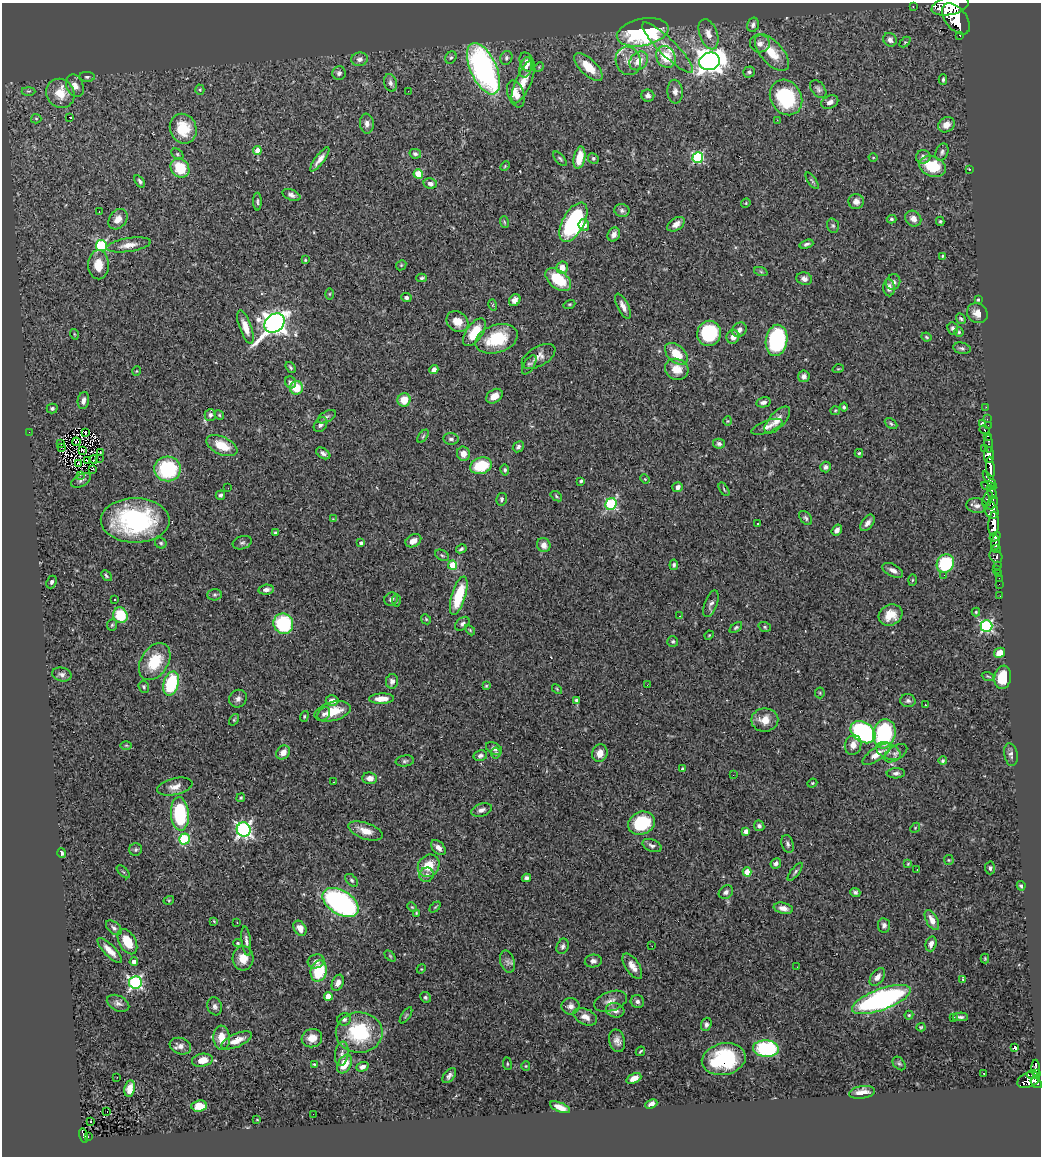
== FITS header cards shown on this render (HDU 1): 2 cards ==
NAXIS1  =                 1039
NAXIS2  =                 1154

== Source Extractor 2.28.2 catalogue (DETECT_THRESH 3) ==
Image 1039 x 1154 px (HDU 1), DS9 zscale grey, 1 PNG px = 1 image px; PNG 1043 x 1158 px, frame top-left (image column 1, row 1154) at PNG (2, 3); each listed source drawn as its Kron ellipse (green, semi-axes under 4 px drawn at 4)
Background 1.24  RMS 0.041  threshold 0.123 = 3 sigma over >= 5 px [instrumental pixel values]
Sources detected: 415; all 415 listed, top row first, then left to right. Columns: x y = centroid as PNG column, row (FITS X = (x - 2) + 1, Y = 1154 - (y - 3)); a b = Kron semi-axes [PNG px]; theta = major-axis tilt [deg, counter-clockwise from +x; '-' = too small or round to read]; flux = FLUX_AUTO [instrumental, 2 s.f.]
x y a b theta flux
950 5 19 9 14 8700
913 6 3 2 - 24
956 19 18 10 -51 8600
753 25 7 5 75 8.9
643 32 26 13 11 550
708 34 16 9 -70 27
960 35 3 3 - 130
890 40 7 6 - 13
905 42 6 4 43 3.4
760 43 10 9 - 16
668 48 34 8 -45 50
772 53 22 11 -48 64
451 57 6 5 - 5.2
666 57 11 9 -61 74
506 58 7 6 - 6.1
359 59 8 6 12 12
628 61 14 12 -72 29
639 61 10 8 46 39
709 61 10 8 13 2700
527 62 10 6 -65 13
526 67 10 6 76 13
539 67 5 4 - 3.2
588 67 18 8 -44 65
483 69 27 13 -66 760
749 72 6 5 - 6.7
339 73 7 6 - 8.3
87 77 8 5 -2 5.4
943 80 5 3 - 4.3
523 82 23 7 66 43
390 83 9 6 -72 11
75 86 11 8 -66 21
818 89 10 6 -53 8.8
200 90 5 4 - 4.6
28 91 7 3 0 3.6
408 91 3 2 - 4.2
675 92 12 8 -86 16
60 93 15 13 -53 55
516 94 14 8 -71 33
648 96 6 6 - 10
786 97 18 15 -59 230
830 102 9 6 25 13
69 117 3 2 - 23
36 119 5 4 - 3.8
777 120 2 2 - 37
367 124 10 7 -84 12
946 125 8 7 - 23
183 129 15 13 -68 85
257 151 4 4 - 33
942 152 9 6 69 7.3
177 154 7 4 -37 4.2
415 154 6 5 - 5.6
873 157 4 3 - 2.3
923 157 7 6 - 12
579 158 11 5 78 53
593 158 5 5 - 4.8
698 158 5 5 - 280
320 159 14 4 53 18
560 159 9 4 -48 4.7
505 166 5 3 - 2.9
932 166 13 10 -20 96
180 168 10 8 -49 96
969 169 3 2 - 2
418 174 4 4 - 85
140 181 7 4 -52 5.9
812 181 9 3 -56 4.7
430 183 7 5 -14 8.9
291 195 9 5 -22 10
257 202 9 4 -90 5.5
856 202 7 7 - 16
746 203 5 4 - 2.9
622 210 8 6 -18 9.5
99 212 3 2 - 4.3
118 219 11 8 51 22
892 219 5 4 - 4.2
913 219 8 7 - 18
940 221 4 3 - 3.5
504 222 6 3 -71 3.5
573 222 21 11 61 340
676 224 10 6 32 17
584 225 6 5 - 27
833 226 7 5 -74 5.8
614 235 7 6 - 15
806 244 7 4 18 6.8
129 245 22 7 9 26
101 246 5 5 - 260
942 256 4 3 - 3
305 260 3 3 - 2.5
98 265 14 10 -89 44
401 265 5 4 - 3.4
562 268 6 5 - 25
761 272 7 4 -20 4.9
422 278 5 4 - 4.2
804 279 8 6 -16 14
558 280 15 9 -39 97
893 282 8 7 - 12
889 288 8 5 -86 15
329 294 5 3 - 2.7
406 298 5 4 - 7.1
515 300 6 5 - 13
978 300 3 3 - 4.2
569 304 6 4 19 3.2
493 305 6 3 -73 2.8
623 306 14 5 -63 16
977 313 11 9 -37 24
961 319 6 4 -54 4
457 321 12 9 -40 31
274 323 11 8 41 2200
245 327 17 6 -70 34
953 329 6 5 - 7.3
739 330 8 6 44 14
474 332 16 8 54 56
959 332 4 4 - 3.9
709 333 13 12 - 190
74 334 5 3 - 2.5
733 337 7 6 - 20
926 337 5 3 - 3.3
497 339 22 13 18 120
776 340 15 10 81 310
962 348 9 5 -14 6.8
676 354 13 8 -43 60
539 356 18 9 30 21
529 365 11 5 58 7
291 367 6 3 -54 4.5
677 369 12 10 -23 39
838 369 6 3 17 2.8
434 370 5 4 - 22
137 371 5 3 - 2.2
804 376 6 5 - 12
290 382 6 5 - 8
296 388 7 6 - 63
494 396 9 6 35 26
83 400 9 5 80 12
404 400 7 6 - 44
763 402 7 5 12 10
844 407 4 4 - 5
986 407 2 2 - 16
52 408 5 5 - 5.4
835 411 5 4 - 3.3
210 415 6 5 - 9.8
219 415 5 4 - 3.4
327 417 10 5 29 6.4
987 419 2 2 - 19
777 420 17 7 47 25
728 421 4 4 - 2.8
891 424 7 4 -38 4.7
982 424 4 3 - 8.4
320 425 8 6 51 9.8
988 425 2 2 - 23
767 427 16 6 21 16
984 430 5 3 - 280
29 432 2 2 - 15
85 433 4 2 - 5.3
423 436 7 3 54 3.9
988 436 3 2 - 41
451 439 8 6 -7 7.8
76 442 4 2 - 0.81
61 444 3 2 - 2.7
719 444 6 5 - 7.4
989 444 9 3 -89 130
222 446 16 9 -25 60
518 447 6 5 - 6.5
61 448 2 2 - 3.1
984 448 4 3 - 27
82 450 4 2 - 2.8
100 452 2 2 - 2.6
323 453 8 5 -33 9.2
859 453 4 4 - 4.7
463 454 7 6 - 20
989 455 8 5 89 1900
99 458 3 2 - 2.7
94 459 4 2 - 2.3
87 461 3 2 - 2.6
79 464 3 2 - 3.4
481 466 11 8 17 100
825 467 5 5 - 9
990 468 11 4 -85 2500
93 469 2 2 - 2.4
167 469 13 12 - 230
505 470 5 4 - 4.4
80 475 2 2 - 5
645 479 5 4 - 2.7
81 480 10 6 29 9.1
990 480 10 4 -55 1100
581 481 4 3 - 4.7
989 486 7 4 -10 940
678 487 5 5 - 12
228 488 2 2 - 6.1
724 489 7 3 -57 3.3
992 492 7 4 -70 1200
220 495 5 4 - 5.7
556 496 6 3 -37 3.4
501 499 6 5 - 6.3
987 499 8 4 70 390
992 503 7 4 57 790
611 504 6 5 - 270
977 506 10 7 -6 12
991 510 9 6 -66 1800
806 518 8 5 -50 6
333 519 4 4 - 2.1
135 520 34 22 -1 410
757 523 3 2 - 4.1
867 523 9 5 53 14
994 524 12 5 88 4600
837 530 6 4 53 12
275 533 4 3 - 3.6
995 537 6 4 33 1000
413 541 8 6 29 20
161 543 6 5 - 5.2
242 543 10 6 18 6.8
361 543 4 3 - 6.6
995 544 8 4 83 1800
544 545 7 6 - 18
997 548 4 3 - 590
461 549 5 4 - 5.6
442 555 7 5 -29 5.4
996 556 7 6 - 430
945 563 9 8 - 180
453 565 4 4 - 87
674 565 5 4 - 5.6
997 565 3 3 - 300
996 569 2 2 - 18
893 570 11 6 -27 14
998 574 3 3 - 73
944 575 2 2 - 7.5
106 576 6 4 -48 4.2
999 579 3 2 - 27
912 580 6 4 88 3.2
52 582 7 5 66 6.4
999 584 2 2 - 18
266 590 8 5 7 10
215 595 7 5 2 5.5
459 596 20 7 73 120
1000 596 2 2 - 14
391 599 7 6 - 9.3
115 600 3 2 - 2.1
396 601 6 4 -85 3.8
711 604 14 6 69 11
976 612 4 4 - 3.3
120 615 8 7 - 110
890 615 12 10 27 43
680 616 2 2 - 1.9
426 619 5 4 - 3.5
283 624 10 9 - 190
462 624 8 5 41 7.8
112 625 6 5 - 4.3
986 626 6 6 - 460
765 627 6 4 -18 4.4
736 628 7 4 38 4.7
470 630 6 3 -46 2.9
709 635 5 3 - 2.3
673 641 5 5 - 5
1000 653 6 5 - 31
155 662 20 13 57 99
62 674 10 7 -11 12
988 676 6 3 -19 3.2
1003 677 12 8 82 63
392 681 7 6 - 12
171 684 12 7 73 210
647 685 2 2 - 7.5
486 686 4 3 - 2.8
144 687 6 5 - 4.8
557 689 6 3 -47 3
820 693 5 5 - 3.2
238 699 9 8 - 12
381 699 12 5 1 31
576 700 4 4 - 5.1
332 701 6 5 - 17
908 701 7 6 - 7.4
925 705 3 2 - 6.2
333 711 18 9 15 59
324 714 7 5 52 8.1
304 716 5 4 - 3.3
234 720 6 4 55 3.7
765 720 13 11 1 39
863 732 13 9 -35 440
884 734 15 11 76 240
126 745 6 4 -1 3.2
853 745 10 8 72 21
494 749 9 5 -28 9.2
888 751 13 8 -25 20
283 752 7 6 - 22
496 753 5 5 - 4.1
600 753 9 7 74 25
895 753 13 7 32 14
876 754 16 6 35 31
1011 755 11 6 -79 10
480 756 7 5 13 7.4
405 761 9 5 8 6.7
943 761 4 4 - 5.6
682 769 4 3 - 3.5
896 773 9 5 2 8
733 775 2 2 - 3.4
370 778 7 6 - 20
334 782 3 2 - 4.7
812 783 5 4 - 3
175 787 18 8 13 24
241 798 4 3 - 3.5
481 810 11 6 17 11
180 814 17 9 -85 260
641 823 14 11 25 150
759 826 5 5 - 6.3
915 828 5 4 - 3.1
244 830 7 7 - 800
365 831 18 8 -19 32
746 832 4 4 - 25
184 839 5 5 - 210
788 844 9 5 -74 8.2
652 846 10 6 -21 10
438 848 9 5 -46 16
136 850 6 6 - 5.6
62 853 5 3 - 6.3
949 860 5 4 - 3.3
776 863 5 5 - 9.6
908 864 4 3 - 2.7
429 866 12 10 52 55
990 868 6 5 - 5.8
917 869 3 2 - 3
123 872 8 3 -44 3.3
747 872 4 4 - 50
795 872 11 4 53 6
426 875 7 7 - 9.8
526 878 4 4 - 6.6
352 880 8 5 -45 5.6
1021 886 5 4 - 4.9
726 892 8 6 37 8.6
855 892 5 4 - 6.3
169 900 5 3 - 2.8
341 902 20 11 -32 690
412 907 5 3 - 2.7
435 907 6 4 44 3.5
783 908 10 5 -12 16
416 913 3 3 - 2.5
932 920 11 5 -62 22
214 921 3 3 - 2.7
237 923 3 2 - 3
884 925 7 6 - 9.3
114 928 9 5 -41 7.5
300 928 8 6 -57 22
246 941 15 4 -83 12
127 942 14 8 -61 61
238 943 5 4 - 3.6
931 944 7 5 75 15
563 946 8 6 69 7.9
652 946 2 2 - 5.2
110 950 16 5 -46 26
390 956 6 4 -46 3.5
243 958 12 10 -85 37
985 958 5 4 - 3.2
316 961 8 7 - 13
593 961 8 6 9 10
134 962 4 4 - 14
507 962 11 7 -73 11
632 966 14 7 -57 22
797 967 3 2 - 3.4
421 969 5 4 - 2.4
319 971 11 8 76 120
877 977 10 6 54 18
963 979 4 3 - 2.6
135 982 6 6 - 500
338 983 8 5 66 17
328 996 4 4 - 49
425 997 5 5 - 5.8
881 999 31 10 20 650
610 1001 17 9 19 23
637 1002 7 6 - 9.1
118 1003 12 7 -27 12
215 1006 9 7 -71 11
570 1006 9 8 - 14
615 1010 9 7 -17 17
406 1015 9 3 56 4.4
909 1015 4 4 - 3.4
585 1017 12 7 -24 26
953 1017 3 2 - 3.6
960 1017 7 3 2 6.5
344 1019 7 6 - 8
706 1024 7 5 71 7.8
921 1027 4 4 - 2.8
359 1033 23 20 -1 190
222 1038 12 8 -85 44
312 1038 10 9 - 30
237 1040 16 6 24 33
617 1041 11 8 -76 16
180 1046 11 8 -20 15
1015 1047 4 3 - 48
766 1049 13 8 -5 320
640 1051 5 3 - 3.2
342 1054 12 6 82 13
724 1059 22 16 11 250
202 1060 10 6 9 40
314 1064 4 3 - 3.3
345 1064 10 6 60 49
507 1064 6 3 -82 3.2
899 1064 8 5 -47 5.4
526 1066 5 4 - 2.8
362 1067 6 4 21 10
1036 1068 8 3 -90 250
984 1073 3 2 - 2.9
1036 1073 3 3 - 250
1032 1075 5 3 - 140
449 1076 9 5 52 8.7
117 1077 2 2 - 1.8
634 1078 8 5 25 23
1028 1080 12 7 25 960
1036 1083 6 4 -37 600
130 1089 8 5 79 25
862 1092 13 6 8 28
651 1104 6 4 24 12
199 1106 8 5 5 41
560 1107 10 4 -21 22
107 1111 3 2 - 22
313 1114 2 2 - 4.6
257 1120 3 2 - 1.7
90 1122 3 2 - 5.4
83 1135 7 4 -76 130
88 1137 3 3 - 13
At the frame edge (FLAGS 8, measured only in part): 1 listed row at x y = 950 5